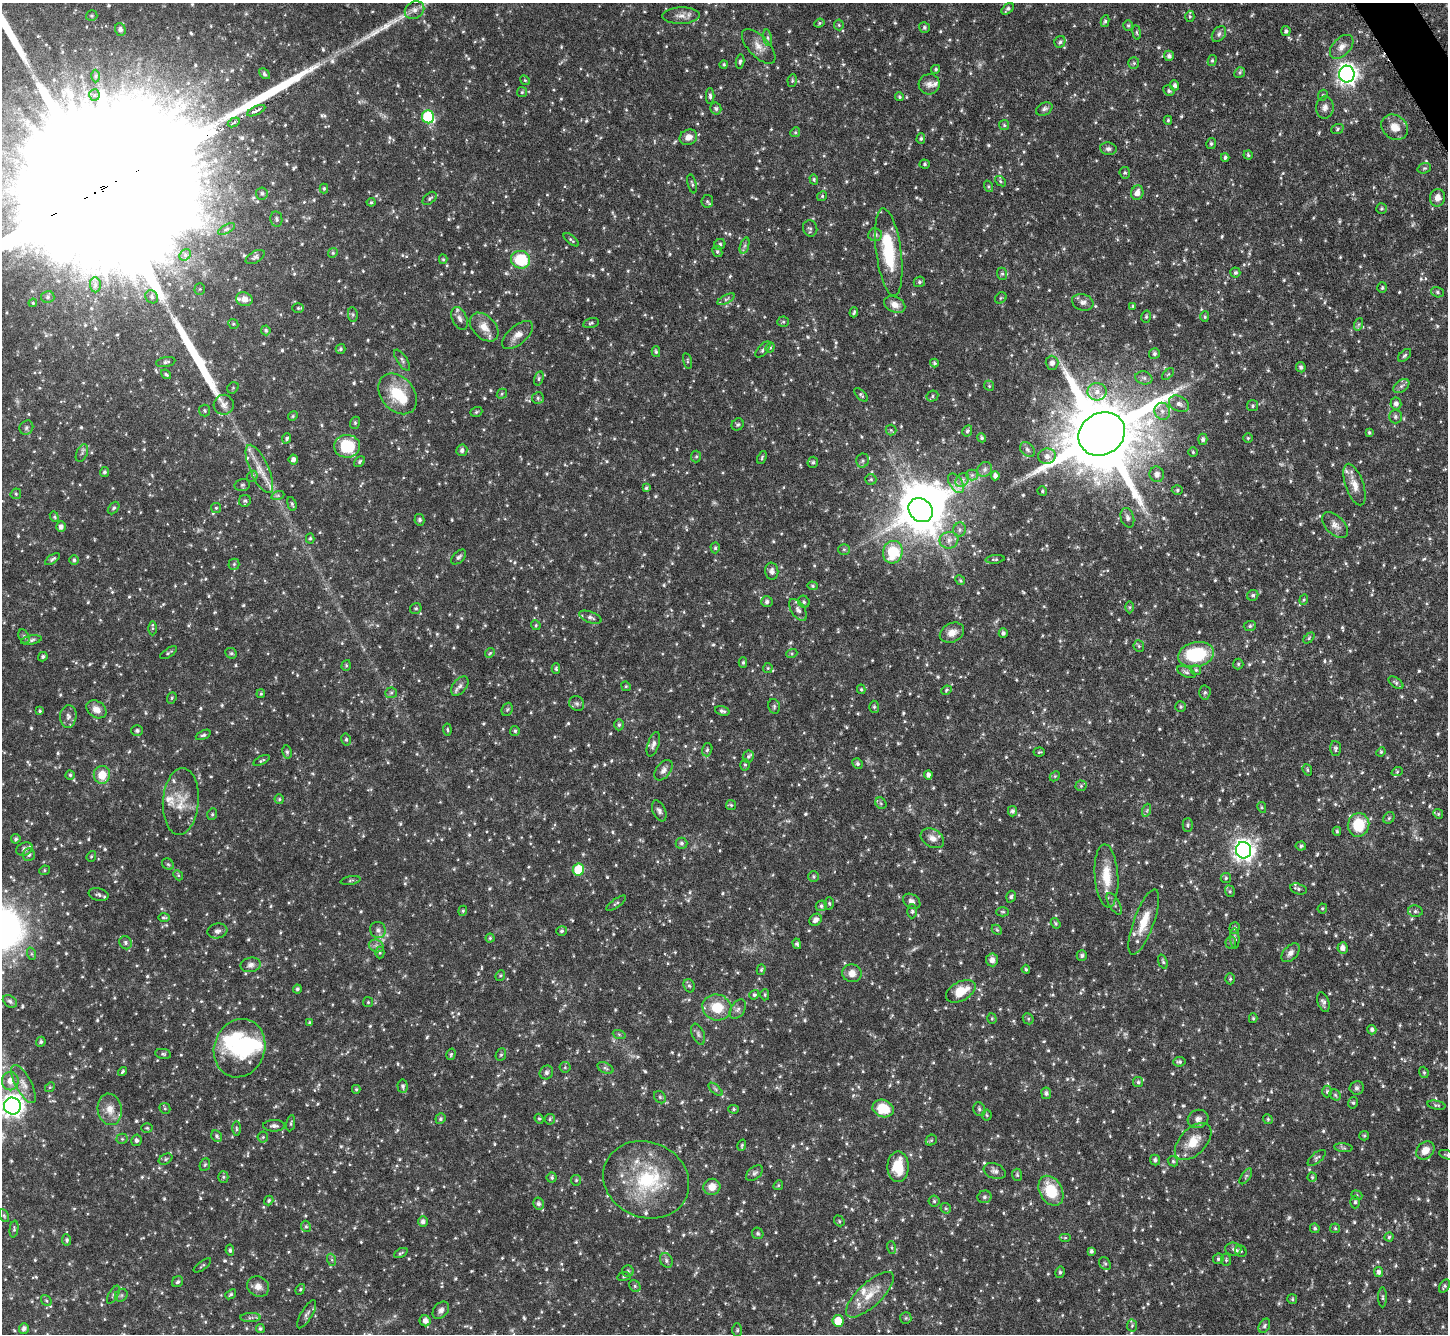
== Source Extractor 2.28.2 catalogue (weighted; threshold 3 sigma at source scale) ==
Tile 10 of 4 x 4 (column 2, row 3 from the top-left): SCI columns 1452-2897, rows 1630-2961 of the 5793 x 5782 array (HDU 1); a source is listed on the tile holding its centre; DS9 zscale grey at full resolution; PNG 1450 x 1336 px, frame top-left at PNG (2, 3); each listed source drawn as its Kron ellipse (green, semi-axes under 4 px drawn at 4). Shown black and unused: <1% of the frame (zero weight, under 4 of 8 exposures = <1% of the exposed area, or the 3 px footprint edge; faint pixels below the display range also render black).
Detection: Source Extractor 2.28.2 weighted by HDU 2 'WHT'; one run over the whole footprint, this tile lists its part. Background 0.0966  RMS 0.0043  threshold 0.0174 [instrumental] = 3 sigma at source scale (4.09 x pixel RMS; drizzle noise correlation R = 1.36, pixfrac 0.8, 0.05/0.05 arcsec/px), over >= 5 px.
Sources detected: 1027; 8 too faint to see at this stretch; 5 inside a brighter object's white glare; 3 long thin detections or spike segments (spike, bleed or trail) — neither listed nor drawn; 20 inside a brighter listed object's ellipse — not listed separately; of the other 991, all 500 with FLUX_AUTO >= 0.518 (the completeness limit of this list) listed and drawn (491 fainter detections not listed), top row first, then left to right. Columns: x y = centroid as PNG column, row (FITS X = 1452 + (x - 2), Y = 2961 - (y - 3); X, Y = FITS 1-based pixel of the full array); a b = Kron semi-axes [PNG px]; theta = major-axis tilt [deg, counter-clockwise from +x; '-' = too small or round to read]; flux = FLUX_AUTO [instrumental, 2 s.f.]
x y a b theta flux
1008 9 7 4 42 1
415 10 10 8 32 2.1
92 16 6 5 - 0.62
681 16 18 8 1 3.2
1190 16 6 4 -88 0.57
1105 21 6 4 80 0.74
819 23 5 4 - 0.53
839 25 5 5 - 0.61
1128 25 5 4 - 0.64
924 27 6 5 - 0.82
120 29 6 5 - 1.5
1286 31 5 4 - 0.96
1137 32 7 3 -81 0.62
1219 34 9 6 55 1.2
767 38 8 4 -82 0.9
1060 42 6 5 - 0.91
759 46 22 10 -47 4.2
1342 47 14 8 45 2.8
1169 56 5 5 - 1.3
1212 61 5 4 - 0.61
740 62 7 4 81 0.79
1134 63 6 5 - 0.66
724 65 4 4 - 0.55
936 69 4 4 - 0.72
1240 72 6 5 - 0.7
264 74 6 4 -45 0.84
1347 74 8 8 - 230
95 76 6 4 89 0.63
525 80 5 4 - 0.53
792 81 6 4 80 0.59
929 84 10 10 - 2.3
1175 85 5 4 - 1.1
1169 91 6 5 - 0.76
522 92 5 5 - 0.58
94 95 5 5 - 0.77
1323 95 6 4 63 0.63
710 96 8 4 -89 1
899 97 5 4 - 0.64
1325 107 11 9 84 2.1
716 109 6 5 - 0.88
1044 109 9 6 28 1.2
256 111 10 3 25 3.9
428 117 6 6 - 41
1168 120 4 4 - 0.57
234 122 6 3 28 2.2
1004 125 5 5 - 0.56
1395 127 14 11 -37 4.8
1337 129 6 5 - 0.69
795 132 5 4 - 0.54
688 137 9 7 25 2.7
921 138 5 4 - 0.63
1211 144 5 5 - 0.73
1108 149 8 6 -10 1.2
1248 155 5 4 - 0.71
1225 157 4 3 - 0.79
925 164 5 4 - 0.63
1424 168 7 5 19 0.67
1125 173 6 5 - 0.68
814 179 5 4 - 0.54
1000 181 6 4 -39 0.64
692 184 10 4 -76 0.68
988 186 6 4 -72 0.57
324 188 5 4 - 0.56
262 193 6 6 - 0.86
1137 193 7 6 - 2.6
822 196 5 4 - 0.59
430 198 8 5 42 0.83
1437 198 9 7 80 2.6
707 201 6 5 - 0.77
371 202 4 4 - 0.6
1381 208 5 5 - 0.61
276 219 8 6 -80 0.99
810 228 8 7 - 1
227 229 9 4 27 0.76
875 235 7 6 - 1.5
571 240 9 3 -39 0.69
720 244 6 5 - 0.93
745 245 8 4 71 0.91
717 251 6 5 - 0.76
889 252 44 12 -82 23
333 253 5 4 - 0.57
185 255 6 5 - 0.98
255 257 10 5 30 1
443 259 5 4 - 0.56
521 260 9 9 - 16
1235 272 5 5 - 0.74
1002 274 6 5 - 0.73
919 282 6 5 - 0.77
95 285 7 5 -85 1.1
1382 288 5 4 - 0.62
200 289 5 5 - 0.58
1437 292 6 5 - 0.72
48 297 6 6 - 0.99
152 297 7 6 - 0.95
1001 298 6 5 - 0.61
244 299 8 7 - 2.6
726 299 9 3 29 0.84
1083 302 11 8 -17 1.8
33 303 4 4 - 0.53
895 305 11 7 -25 3
1133 306 4 4 - 0.65
298 308 6 5 - 0.61
854 312 5 3 - 0.58
353 315 7 5 -83 0.69
1146 317 6 4 76 0.65
1205 317 5 4 - 0.6
459 318 12 7 -66 1.9
783 322 5 5 - 0.56
591 323 8 5 14 0.8
233 324 5 4 - 0.55
1359 324 6 4 71 0.69
484 327 17 11 -45 4.9
266 330 5 4 - 0.74
518 335 19 9 40 3.5
770 347 5 4 - 0.57
341 349 5 5 - 0.71
763 350 10 5 49 0.95
656 352 5 4 - 0.62
1154 354 5 5 - 0.99
1405 355 8 5 45 0.78
402 360 12 5 -56 1.1
687 361 8 3 -77 0.52
166 362 10 4 12 1
934 363 4 4 - 0.62
1052 363 7 6 - 1.9
1301 367 5 4 - 0.96
166 374 5 4 - 0.62
1168 374 7 4 44 0.61
539 378 7 4 74 0.77
1144 378 8 6 -15 1.5
989 386 5 4 - 0.52
1401 386 9 5 36 1.2
233 388 6 5 - 0.63
1097 392 9 9 - 3.2
398 394 22 16 -50 14
502 394 5 4 - 0.55
861 395 8 4 -45 0.69
932 396 6 5 - 0.8
538 398 6 6 - 0.81
1179 404 10 7 -28 2
1396 404 6 5 - 1.5
224 405 10 10 - 2.4
1253 406 5 5 - 0.74
205 411 6 5 - 0.71
1162 411 8 7 - 2.3
476 412 6 4 19 0.64
293 416 5 4 - 0.53
1395 417 7 6 - 0.96
355 423 6 5 - 0.6
738 424 6 5 - 0.74
26 428 7 6 - 1.1
891 430 5 5 - 0.62
967 431 6 4 62 0.69
1369 432 3 3 - 0.53
1102 434 24 20 30 5400
287 438 5 4 - 0.66
982 438 5 4 - 0.73
1248 438 5 5 - 0.54
1203 439 5 4 - 1.1
347 446 13 11 2 14
1027 449 8 6 -46 1.2
462 450 6 5 - 1.3
1193 452 5 5 - 0.55
82 453 9 5 67 1.1
696 456 6 5 - 0.6
1047 456 9 8 - 2.3
762 458 7 3 66 0.54
293 459 5 4 - 1.8
863 461 7 6 - 0.93
359 462 6 4 48 0.79
813 462 5 5 - 0.75
259 469 26 9 -66 6.2
985 469 8 7 - 1.3
104 472 5 4 - 0.89
1157 474 8 7 - 2
972 475 5 5 - 0.9
252 476 6 5 - 0.65
995 476 4 4 - 1.4
871 479 5 5 - 0.65
962 480 7 6 - 1.5
956 483 11 6 -57 1.9
242 485 8 6 14 0.8
1354 485 22 9 -71 4.4
646 488 4 3 - 0.7
1177 490 5 5 - 0.61
1042 491 5 4 - 0.62
16 494 5 5 - 0.61
278 495 7 4 19 0.75
245 501 6 6 - 0.75
292 504 7 4 -74 0.62
114 508 7 4 52 0.74
216 508 5 5 - 0.6
921 510 13 11 -44 1200
54 517 5 4 - 0.56
1127 518 10 6 -73 1.4
419 520 6 5 - 0.91
1335 525 16 9 -46 2.7
61 527 5 5 - 1.6
960 530 7 6 - 1.1
310 538 5 4 - 0.6
949 540 9 8 - 2.3
715 548 5 4 - 0.65
844 549 6 5 - 0.69
893 552 11 9 75 16
459 557 9 5 45 1
52 559 8 3 35 0.77
995 559 9 4 5 0.69
74 560 5 5 - 0.84
234 564 5 5 - 0.68
772 571 8 6 -83 1.5
960 580 5 4 - 0.52
812 586 5 4 - 0.57
1253 595 6 5 - 0.84
1304 600 5 4 - 0.53
767 602 6 5 - 1.1
804 602 6 5 - 0.83
1130 607 6 4 90 0.57
416 608 6 5 - 0.71
798 610 12 6 -55 1.8
590 617 12 5 -20 1.3
536 625 5 4 - 0.54
1250 626 6 5 - 0.8
153 628 7 4 -90 0.56
952 633 13 9 26 3.4
1003 633 5 4 - 0.96
24 636 7 5 -64 0.78
1309 638 6 4 46 0.54
31 640 10 4 10 0.95
1139 646 5 5 - 0.67
169 653 9 4 33 0.74
231 653 6 5 - 0.7
490 653 5 4 - 0.52
792 653 6 4 19 0.56
1196 654 18 12 12 27
43 657 5 4 - 0.78
743 662 5 4 - 0.66
1238 664 5 5 - 0.62
346 665 5 4 - 0.59
768 668 5 5 - 0.53
556 669 5 4 - 0.62
1196 670 5 5 - 0.54
1186 672 9 5 -25 1
1396 683 8 4 -36 0.87
460 686 11 6 52 1.7
626 686 5 4 - 0.53
861 689 5 4 - 0.56
946 690 5 4 - 0.53
1205 692 7 5 87 0.81
391 693 6 5 - 0.79
261 694 4 3 - 0.52
172 698 6 4 68 0.61
577 704 8 7 - 1.1
774 706 7 5 -78 0.85
874 707 6 5 - 0.68
1180 707 5 5 - 0.67
96 709 11 8 -34 2.9
507 709 7 5 69 0.68
40 711 4 3 - 0.53
722 711 7 4 -16 1
68 716 11 8 86 1.8
619 725 6 4 89 0.75
447 729 6 4 -83 0.53
137 730 6 5 - 0.85
515 731 5 5 - 0.72
203 735 8 4 24 0.76
346 739 6 5 - 0.74
653 744 13 5 71 1.7
1335 748 7 5 -87 0.84
707 750 7 5 74 0.85
287 752 7 4 -80 0.77
1039 752 5 4 - 0.57
1381 752 5 4 - 0.56
748 757 6 5 - 0.73
262 760 9 3 27 0.66
857 763 5 5 - 0.72
745 765 6 5 - 0.64
663 770 11 7 53 1.9
1307 770 6 4 -71 0.52
1397 772 6 3 19 0.55
70 775 4 4 - 0.67
102 775 9 8 - 6.4
928 775 4 4 - 1.4
1055 776 6 4 45 0.53
1081 786 5 5 - 0.66
279 799 4 4 - 0.57
181 801 33 18 86 9.3
881 803 6 5 - 0.62
731 805 5 5 - 0.56
1262 807 5 4 - 0.55
1147 810 7 4 72 0.6
659 811 11 6 -66 1.4
1012 811 5 4 - 1
212 814 6 4 69 0.57
1438 814 5 4 - 0.6
1389 818 6 5 - 0.69
1188 825 7 5 89 0.69
1358 825 12 10 75 14
1337 831 4 4 - 0.54
932 838 12 8 -30 2.9
16 839 5 4 - 0.66
681 843 6 5 - 0.87
1301 846 5 4 - 0.64
24 849 8 6 28 1.5
1243 850 8 7 - 240
29 855 6 6 - 0.98
91 856 5 4 - 0.54
168 864 6 5 - 0.73
44 870 5 4 - 0.59
578 870 6 5 - 17
178 875 5 4 - 0.56
1106 876 31 11 -86 9.8
814 877 5 5 - 0.68
1226 878 5 5 - 0.65
351 880 10 3 10 0.69
1299 889 8 5 -15 0.99
1230 891 6 4 -70 0.61
99 895 10 6 -13 1.2
1011 897 6 4 72 0.89
912 901 9 7 -34 1.7
616 903 11 4 35 0.8
829 903 6 4 -89 0.61
1114 904 12 5 -61 1.3
821 906 5 5 - 0.81
1322 908 5 4 - 0.61
463 911 5 4 - 0.54
912 911 7 4 90 0.72
1415 911 7 5 -12 0.92
1003 912 6 4 0 0.58
164 917 6 4 -1 0.68
816 920 7 5 42 1.9
1144 922 35 10 70 8.9
1056 923 5 4 - 0.6
1234 928 5 5 - 0.98
378 930 8 7 - 1.7
997 930 6 4 -43 0.55
217 931 10 7 9 1.6
562 931 5 4 - 0.74
490 938 4 4 - 0.58
1235 938 10 4 -86 0.91
1231 942 6 5 - 0.71
125 943 7 6 - 1
797 944 5 4 - 0.78
376 946 8 6 -23 1.3
1343 948 5 5 - 1.7
380 952 6 4 -90 0.59
1290 953 11 7 46 1.9
32 954 6 4 -71 0.59
1082 956 5 5 - 0.92
992 960 6 6 - 2.2
1163 962 7 4 -71 0.73
251 965 10 7 12 1.7
1026 969 4 4 - 0.58
761 970 5 4 - 0.56
852 973 10 9 - 3.3
500 975 6 4 67 0.55
1230 979 5 4 - 0.62
689 986 7 5 -64 0.77
297 989 4 4 - 0.79
961 991 16 9 29 8.2
754 995 5 4 - 0.73
765 995 6 4 89 0.54
10 1001 8 5 -37 0.95
368 1002 5 5 - 0.55
1323 1002 10 5 -71 1.2
717 1007 14 13 - 10
738 1009 10 7 56 1.6
992 1018 5 4 - 0.53
1253 1018 5 4 - 0.56
1028 1019 6 5 - 0.57
310 1022 4 4 - 0.58
1372 1030 4 4 - 1.1
619 1034 6 4 -19 0.56
698 1034 11 6 -67 1.2
41 1042 5 4 - 0.87
240 1048 30 25 70 22
163 1054 8 5 -8 0.74
451 1054 6 4 73 0.6
501 1055 6 5 - 0.62
1179 1062 6 5 - 0.74
565 1067 5 5 - 0.6
605 1068 8 5 -27 0.97
122 1071 5 3 - 0.55
546 1072 7 6 - 1
1424 1072 6 4 -69 0.59
10 1081 9 8 - 3.3
1138 1082 5 5 - 0.75
24 1084 21 8 -62 3.8
403 1086 6 5 - 1
50 1087 5 4 - 0.54
1357 1088 7 6 - 0.99
356 1089 4 4 - 0.53
715 1089 8 4 -42 0.72
1327 1092 6 4 90 0.7
1046 1093 6 5 - 0.98
1335 1095 6 5 - 0.68
660 1097 7 5 -47 0.74
1353 1103 6 4 77 0.67
1436 1105 9 3 -11 0.65
12 1106 8 8 - 270
165 1108 6 5 - 0.56
110 1109 16 12 -79 4.8
734 1109 5 4 - 0.65
883 1109 11 8 -18 10
979 1109 7 5 -66 0.86
987 1115 5 5 - 0.56
440 1119 5 5 - 0.75
539 1119 5 4 - 0.55
550 1119 5 5 - 0.65
1198 1119 10 9 - 2.1
1268 1119 5 4 - 0.55
291 1123 8 4 79 0.61
274 1126 11 6 0 1.6
147 1128 5 4 - 0.54
236 1129 7 3 -89 0.62
217 1136 6 5 - 0.81
1364 1136 5 4 - 0.53
263 1137 5 5 - 0.63
122 1139 5 5 - 0.62
136 1140 6 5 - 1.2
931 1140 6 5 - 0.63
1193 1142 22 13 46 7.3
742 1145 6 3 72 0.55
1343 1148 9 4 -7 0.74
1425 1150 10 8 44 4
1447 1155 8 4 -18 0.62
1317 1158 11 5 39 0.89
165 1159 7 5 28 0.78
1155 1160 5 5 - 1
1173 1161 5 4 - 0.56
205 1165 6 5 - 0.64
898 1167 15 10 90 11
995 1171 11 7 -21 1.7
754 1173 10 6 39 1
1017 1175 6 5 - 0.63
1246 1176 9 4 56 0.71
223 1177 5 5 - 0.67
1312 1177 4 4 - 0.55
552 1178 5 5 - 0.61
576 1180 5 5 - 0.59
646 1180 44 37 -24 32
778 1185 5 4 - 0.53
712 1187 8 8 - 3.9
1051 1191 16 11 -62 13
1357 1195 6 4 -21 0.6
984 1197 7 6 - 0.95
269 1200 5 4 - 0.61
934 1201 5 5 - 0.7
1355 1202 6 5 - 0.81
538 1204 6 5 - 1.2
946 1208 6 5 - 0.58
4 1215 7 4 -63 0.6
839 1221 6 4 -50 0.58
423 1222 5 5 - 1.4
306 1226 6 4 -66 0.65
1315 1228 5 4 - 0.75
1335 1228 5 4 - 0.6
14 1229 8 4 83 0.69
758 1233 6 5 - 0.8
1389 1237 4 4 - 0.6
1065 1238 6 4 0 0.54
67 1240 6 4 -81 0.77
892 1247 6 3 -71 0.54
1233 1249 8 6 -4 1.3
230 1250 5 4 - 0.72
1091 1251 4 3 - 0.91
1241 1251 6 5 - 0.79
401 1253 7 3 26 0.56
1218 1259 5 5 - 0.74
332 1260 6 4 -71 0.63
666 1260 7 6 - 1
1226 1260 6 5 - 0.65
1105 1264 7 5 -51 0.76
202 1265 10 3 37 0.52
628 1271 6 5 - 0.81
1060 1272 6 4 76 0.73
1379 1272 5 4 - 1.3
624 1277 7 3 8 0.54
178 1282 6 5 - 0.91
258 1286 11 9 -29 2.8
635 1286 6 5 - 0.7
1444 1286 7 4 59 0.8
300 1289 5 4 - 0.58
231 1294 6 4 38 0.7
113 1295 10 4 60 0.95
121 1295 7 5 45 0.9
870 1295 31 11 43 8
1383 1297 10 4 -90 0.69
1292 1299 5 5 - 0.62
46 1300 6 4 -52 0.56
441 1310 9 7 50 1.6
307 1314 16 5 60 1.4
250 1318 10 4 1 1.1
906 1318 6 5 - 0.66
425 1321 6 5 - 2
838 1321 6 5 - 8.5
1132 1325 6 5 - 0.6
1264 1326 8 5 62 0.87
24 1328 5 5 - 1.5
260 1329 4 4 - 0.76
737 1330 7 5 89 0.63
Isophote crosses this tile's border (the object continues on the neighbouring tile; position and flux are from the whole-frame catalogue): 2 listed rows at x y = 12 1106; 1447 1155